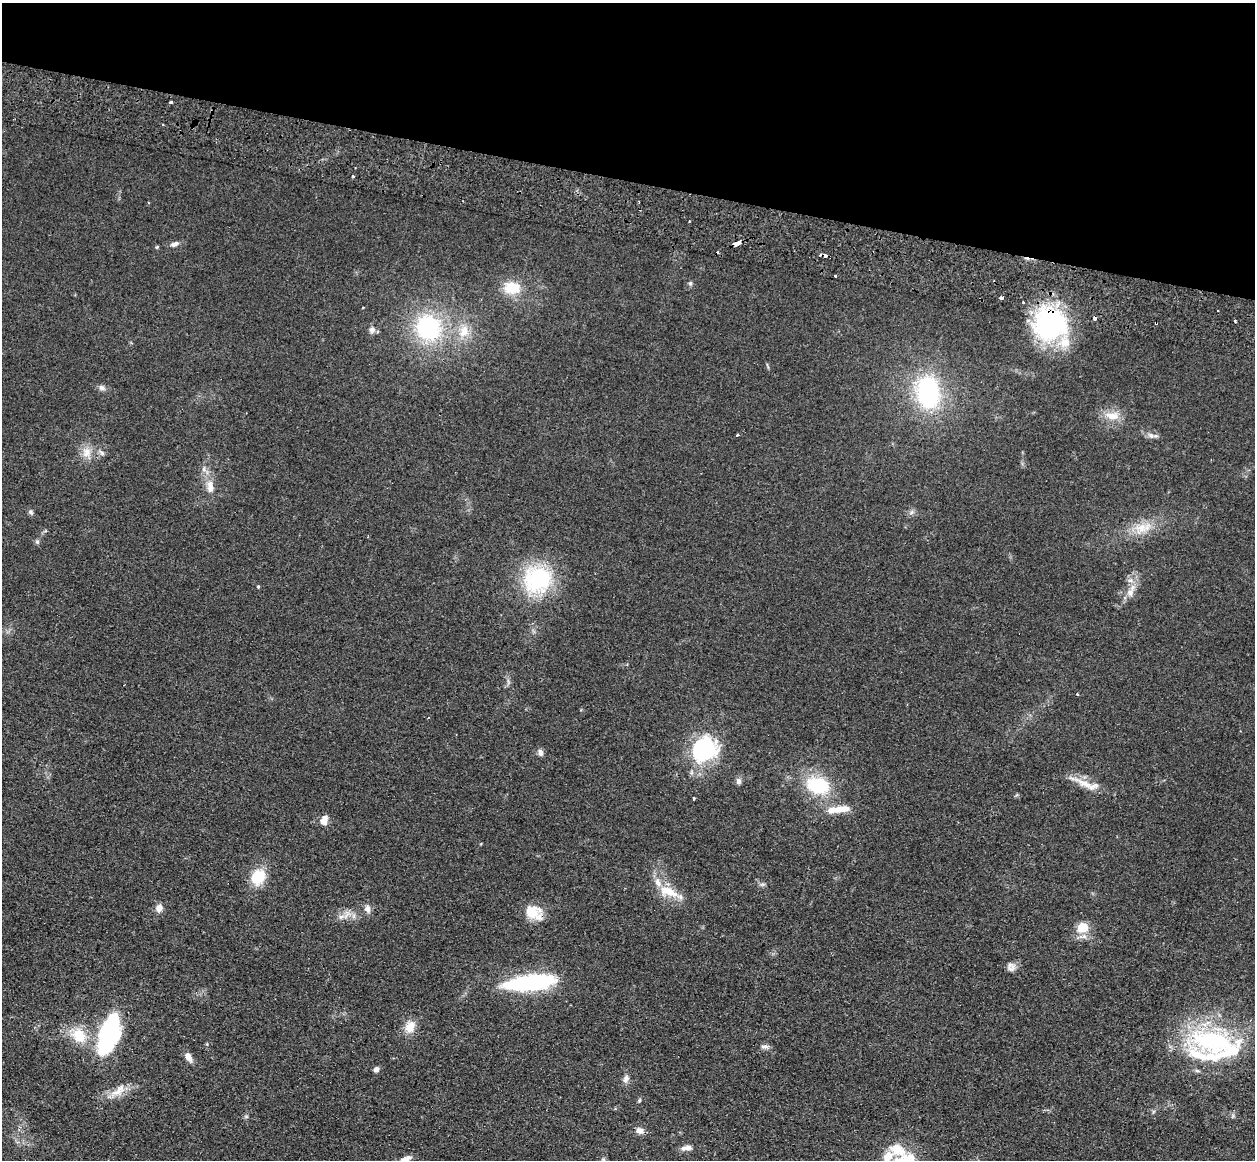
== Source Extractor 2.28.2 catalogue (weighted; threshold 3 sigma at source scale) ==
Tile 2 of 4 x 4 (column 2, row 1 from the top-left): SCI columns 1269-2521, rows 3808-4965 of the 5043 x 5143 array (HDU 1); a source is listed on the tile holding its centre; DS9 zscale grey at full resolution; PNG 1257 x 1162 px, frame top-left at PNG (2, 3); no overlay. Shown black and unused: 15% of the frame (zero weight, under 2 of 3 exposures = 3% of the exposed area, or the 3 px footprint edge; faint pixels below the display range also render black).
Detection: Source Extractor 2.28.2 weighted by HDU 2 'WHT'; one run over the whole footprint, this tile lists its part. Background 0.0726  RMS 0.0098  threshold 0.044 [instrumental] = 3 sigma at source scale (4.5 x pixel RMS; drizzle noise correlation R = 1.50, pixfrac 1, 0.05/0.05 arcsec/px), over >= 5 px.
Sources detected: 76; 1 inside a brighter object's white glare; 5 cosmic-ray / hot-pixel residue — not listed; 9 inside a brighter listed object's ellipse — not listed separately; the other 61 listed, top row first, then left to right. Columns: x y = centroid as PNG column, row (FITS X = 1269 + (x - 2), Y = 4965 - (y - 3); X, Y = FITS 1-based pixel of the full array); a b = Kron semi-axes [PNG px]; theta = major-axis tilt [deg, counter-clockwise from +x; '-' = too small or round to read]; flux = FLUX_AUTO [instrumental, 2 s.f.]
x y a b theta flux
170 102 3 3 - 2.5
353 176 3 3 - 2.5
174 244 11 6 21 4.1
735 244 4 3 - 11
157 247 5 4 - 1.1
836 276 3 3 - 1.8
690 283 6 5 - 1.7
512 288 18 14 -5 26
1002 298 4 3 - 12
1235 321 4 2 - 2
1156 323 3 2 - 1.5
1050 324 39 39 - 140
428 328 24 22 -54 100
372 330 8 8 - 3.8
464 331 15 11 74 15
102 388 9 7 -27 3.4
928 392 26 18 -86 140
1112 416 20 10 -10 13
738 435 3 3 - 3.2
1151 435 11 6 -25 4.3
86 452 15 11 69 11
102 453 10 4 -40 2.3
204 469 8 4 83 2.6
210 487 17 9 -87 11
31 512 7 5 -24 2
1141 528 18 14 -3 17
37 542 7 4 0 1.7
538 579 31 28 3 94
258 586 4 4 - 1
1130 592 13 9 67 7.7
1077 694 3 3 - 2
703 750 38 25 60 78
540 752 9 6 -82 3.3
738 781 9 7 75 3
1085 784 35 8 -27 16
818 785 23 16 -13 56
694 798 3 3 - 1.5
841 809 24 9 6 15
324 820 13 8 80 7
258 877 17 14 54 28
668 891 29 12 -20 20
159 908 9 7 70 6.7
367 909 10 8 -79 4.8
533 912 23 15 -33 19
341 917 9 6 29 4.3
1083 927 13 12 - 17
1011 968 14 10 34 5.4
530 982 46 12 6 140
410 1027 17 12 66 12
109 1034 43 19 72 120
79 1035 20 16 -58 25
1211 1040 51 25 -7 140
764 1046 11 5 -1 3.2
188 1057 10 7 -60 7.3
376 1069 6 5 - 4.1
626 1079 11 7 78 4.3
118 1091 25 10 39 14
640 1130 9 8 - 5.6
686 1148 16 7 8 5.4
898 1150 34 17 -41 26
404 1160 22 7 34 8.8
Overlapping masked pixels (flux is a lower limit): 3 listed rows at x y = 735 244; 1156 323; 1050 324
Isophote crosses this tile's border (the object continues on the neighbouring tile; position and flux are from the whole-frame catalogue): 1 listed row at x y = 404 1160